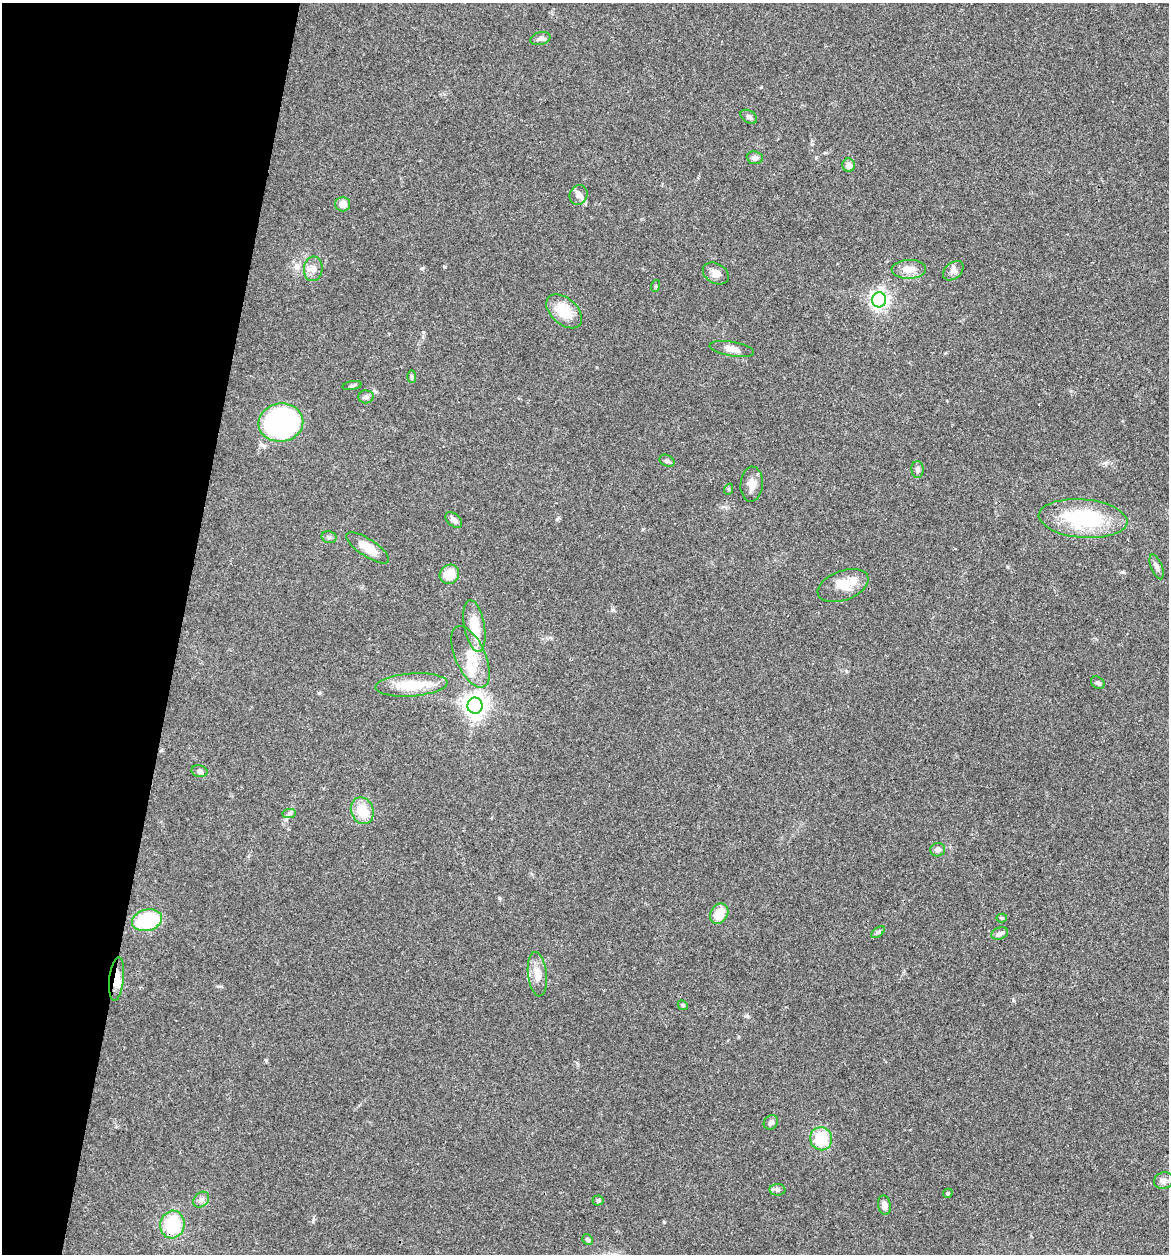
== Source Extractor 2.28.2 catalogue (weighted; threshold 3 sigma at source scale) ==
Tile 9 of 4 x 4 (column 1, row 3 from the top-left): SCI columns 122-1288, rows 1258-2509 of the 5032 x 5014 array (HDU 1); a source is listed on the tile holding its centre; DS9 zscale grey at full resolution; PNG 1171 x 1256 px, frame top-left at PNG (2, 3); each listed source drawn as its Kron ellipse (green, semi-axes under 4 px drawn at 4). Shown black and unused: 15% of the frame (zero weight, under 3 of 4 exposures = <1% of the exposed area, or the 3 px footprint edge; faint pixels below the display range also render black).
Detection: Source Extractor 2.28.2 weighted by HDU 2 'WHT'; one run over the whole footprint, this tile lists its part. Background 0.0606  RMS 0.0053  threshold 0.0238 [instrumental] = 3 sigma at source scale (4.5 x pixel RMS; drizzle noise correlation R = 1.50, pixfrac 1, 0.05/0.05 arcsec/px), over >= 5 px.
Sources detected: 58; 2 inside a brighter listed object's ellipse — not listed separately; the other 56 listed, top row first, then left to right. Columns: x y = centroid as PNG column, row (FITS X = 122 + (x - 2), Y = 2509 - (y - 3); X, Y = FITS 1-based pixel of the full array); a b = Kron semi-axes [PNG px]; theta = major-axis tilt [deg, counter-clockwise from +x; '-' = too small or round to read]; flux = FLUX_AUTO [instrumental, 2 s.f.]
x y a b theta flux
540 39 10 6 15 1.7
749 117 9 6 -32 1.6
755 158 8 6 -7 2.1
849 165 7 6 - 2.9
579 195 10 8 68 2.7
343 204 7 7 - 3.6
313 269 12 9 84 3.7
909 269 17 9 2 5.8
953 271 12 8 40 2.5
716 273 14 10 -29 3.6
655 286 6 4 71 0.62
879 300 7 7 - 210
564 311 21 13 -41 13
732 349 22 7 -10 4.1
412 376 6 4 -88 0.81
352 386 10 3 11 0.9
366 397 7 6 - 1.4
281 423 22 19 8 110
667 461 8 5 -27 1.2
917 470 8 6 -89 1.7
752 484 17 11 86 4.4
729 489 6 3 72 0.54
1083 519 44 19 -5 44
454 520 10 6 -42 2.3
329 537 7 5 -13 1.2
368 548 25 8 -33 8.7
1156 567 13 5 -69 2
449 574 10 9 - 9.3
843 586 26 14 20 11
474 626 26 10 -80 13
470 657 33 15 -66 13
1098 683 7 5 -35 1.2
411 685 36 11 4 17
475 706 8 7 - 390
199 771 8 6 -13 1.3
362 811 14 11 -68 12
289 813 7 4 1 1.1
938 850 7 6 - 2.1
719 914 11 8 57 9.6
1002 918 5 4 - 0.71
147 920 15 10 15 35
878 932 8 4 36 1.1
1000 933 9 6 18 1.8
537 974 22 9 -83 6
117 979 22 7 84 6.6
683 1005 5 4 - 0.67
771 1122 8 6 46 1.8
821 1139 11 11 - 18
1163 1181 10 8 23 2.2
777 1190 8 6 -2 1.4
948 1193 5 4 - 0.82
201 1200 9 6 45 1.8
598 1200 5 5 - 1.1
884 1205 10 6 -79 2.6
172 1225 14 12 76 25
588 1240 6 5 - 0.97
Overlapping masked pixels (flux is a lower limit): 1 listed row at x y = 117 979
Unlisted compact peaks at least as high as the median listed source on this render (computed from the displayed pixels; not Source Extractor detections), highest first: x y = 664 1222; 1013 1000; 557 519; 319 693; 1122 572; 266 1060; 613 610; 747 1016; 445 267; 499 898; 423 332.